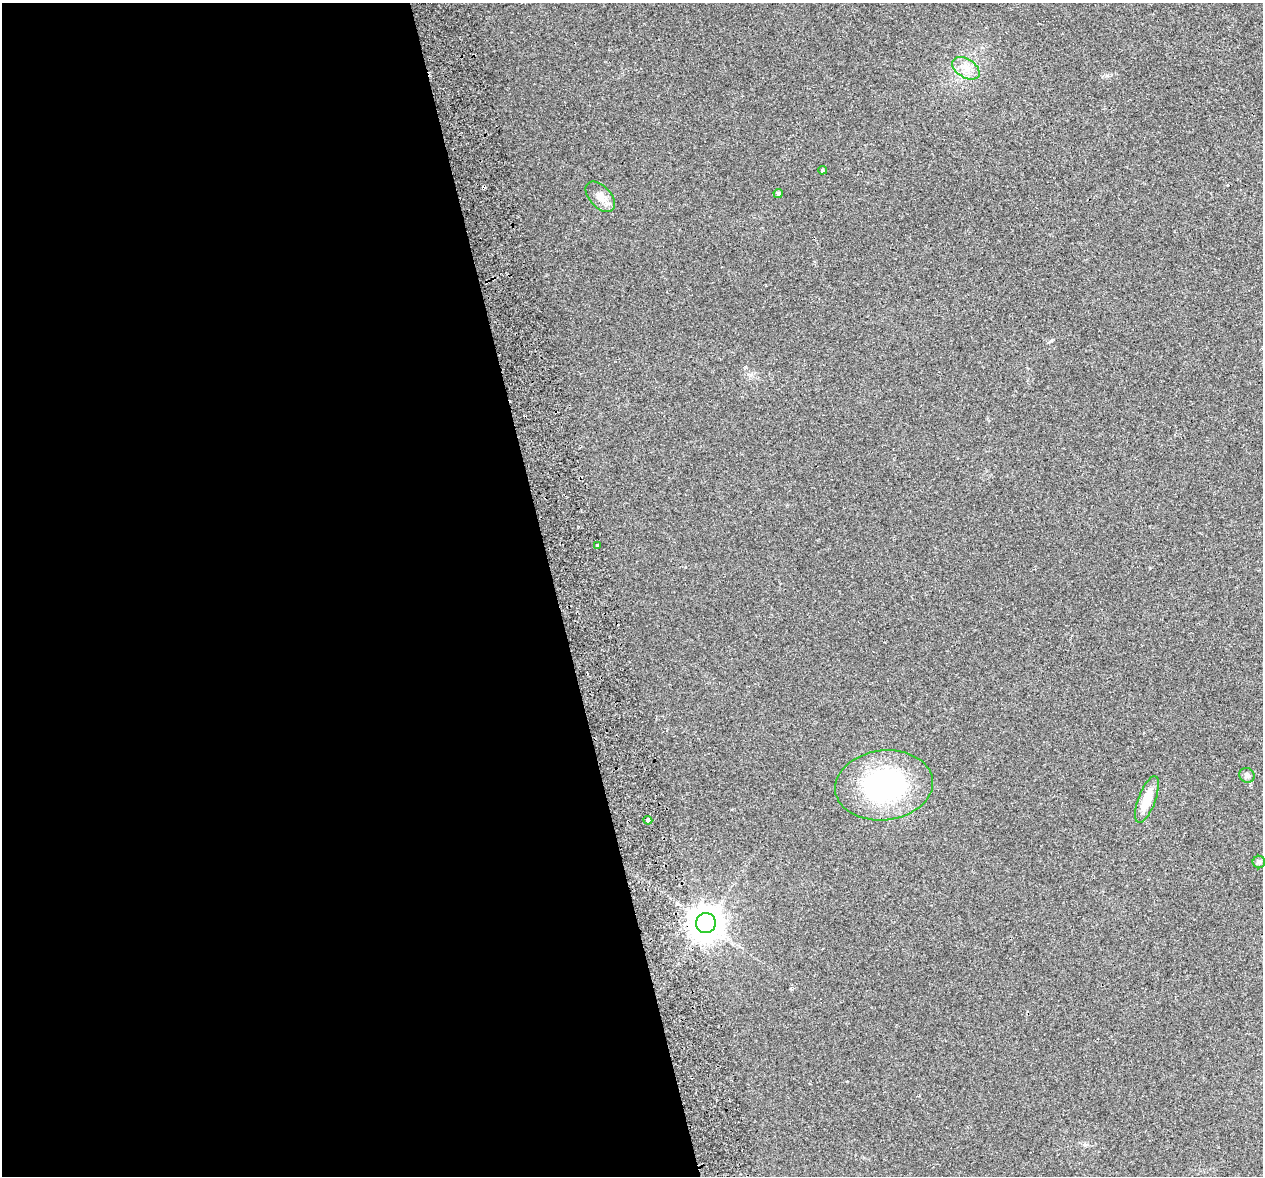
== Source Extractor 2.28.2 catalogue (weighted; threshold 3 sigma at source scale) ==
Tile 9 of 4 x 4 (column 1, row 3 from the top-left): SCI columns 58-1318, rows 1279-2452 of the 5157 x 4856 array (HDU 1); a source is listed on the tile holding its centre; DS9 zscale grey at full resolution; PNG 1265 x 1178 px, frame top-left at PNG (2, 3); each listed source drawn as its Kron ellipse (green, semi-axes under 4 px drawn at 4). Shown black and unused: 44% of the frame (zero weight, under 2 of 3 exposures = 3% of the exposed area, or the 3 px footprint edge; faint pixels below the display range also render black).
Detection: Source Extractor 2.28.2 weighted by HDU 2 'WHT'; one run over the whole footprint, this tile lists its part. Background 0.0212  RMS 0.0071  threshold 0.0319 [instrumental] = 3 sigma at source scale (4.5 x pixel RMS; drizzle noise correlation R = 1.50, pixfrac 1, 0.0396/0.0396 arcsec/px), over >= 5 px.
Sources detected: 12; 1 cosmic-ray / hot-pixel residue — neither listed nor drawn; the other 11 listed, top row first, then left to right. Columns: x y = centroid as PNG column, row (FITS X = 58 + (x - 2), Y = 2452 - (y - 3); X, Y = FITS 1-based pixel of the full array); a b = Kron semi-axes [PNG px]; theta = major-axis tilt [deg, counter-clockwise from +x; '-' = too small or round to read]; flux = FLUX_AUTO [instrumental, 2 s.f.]
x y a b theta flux
966 68 15 9 -32 7.2
822 170 4 3 - 0.85
778 194 4 4 - 1.7
600 197 18 10 -47 7.2
597 545 3 3 - 1.1
1247 775 8 7 - 2.4
884 785 49 35 6 110
1147 799 24 8 69 15
648 820 4 4 - 15
1259 862 6 6 - 1.7
706 923 10 10 - 1300
Unlisted compact peaks at least as high as the median listed source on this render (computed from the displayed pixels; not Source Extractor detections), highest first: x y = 1051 341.